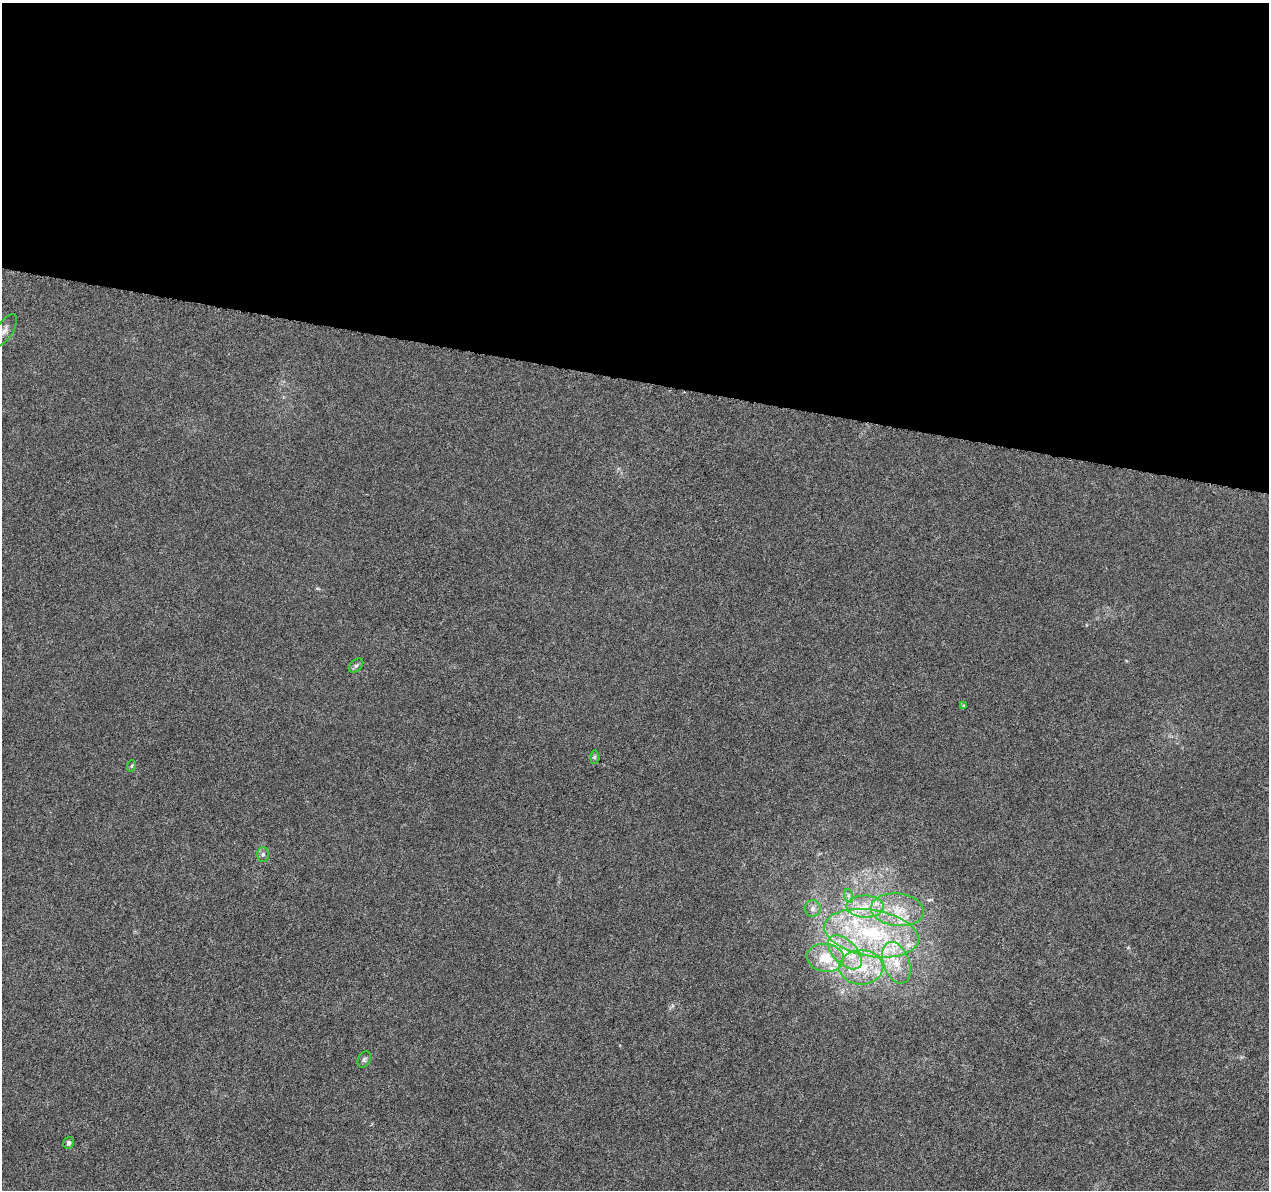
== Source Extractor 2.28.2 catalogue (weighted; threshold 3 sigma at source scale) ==
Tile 3 of 4 x 4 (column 3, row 1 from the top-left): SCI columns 2538-3804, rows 3797-4984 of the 5093 x 5273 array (HDU 1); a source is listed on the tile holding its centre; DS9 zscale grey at full resolution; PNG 1271 x 1192 px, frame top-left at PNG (2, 3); each listed source drawn as its Kron ellipse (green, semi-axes under 4 px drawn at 4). Shown black and unused: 32% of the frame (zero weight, under 5 of 10 exposures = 1% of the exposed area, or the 3 px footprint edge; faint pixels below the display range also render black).
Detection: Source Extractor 2.28.2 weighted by HDU 2 'WHT'; one run over the whole footprint, this tile lists its part. Background 5.98e-04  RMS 8.6e-04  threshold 0.00351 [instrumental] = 3 sigma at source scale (4.09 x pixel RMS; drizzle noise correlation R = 1.36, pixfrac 0.8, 0.0396/0.0396 arcsec/px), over >= 5 px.
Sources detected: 24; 7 inside a brighter listed object's ellipse — not listed separately; the other 17 listed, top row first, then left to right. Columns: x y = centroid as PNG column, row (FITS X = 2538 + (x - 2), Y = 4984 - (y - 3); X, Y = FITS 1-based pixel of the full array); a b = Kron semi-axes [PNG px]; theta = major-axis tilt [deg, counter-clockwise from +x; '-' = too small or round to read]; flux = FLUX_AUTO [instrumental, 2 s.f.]
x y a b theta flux
4 330 19 8 57 0.55
356 666 8 5 43 0.19
964 705 3 3 - 0.078
594 757 7 4 90 0.14
131 766 6 3 70 0.094
263 854 7 6 - 0.19
849 896 7 4 -71 0.17
865 906 18 11 -1 1.5
813 908 8 8 - 0.34
897 910 26 16 -6 2.5
871 933 47 23 -9 9.2
845 952 21 12 -46 1.9
825 958 19 14 -7 2.2
896 963 21 13 -69 1.9
861 967 22 17 1 3
364 1060 9 6 60 0.19
68 1143 6 5 - 0.22
Isophote crosses this tile's border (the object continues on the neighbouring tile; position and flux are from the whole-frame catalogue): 1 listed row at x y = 4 330
Unlisted compact peaks at least as high as the median listed source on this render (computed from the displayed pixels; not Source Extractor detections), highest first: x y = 317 588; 1128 947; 672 1005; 1087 625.